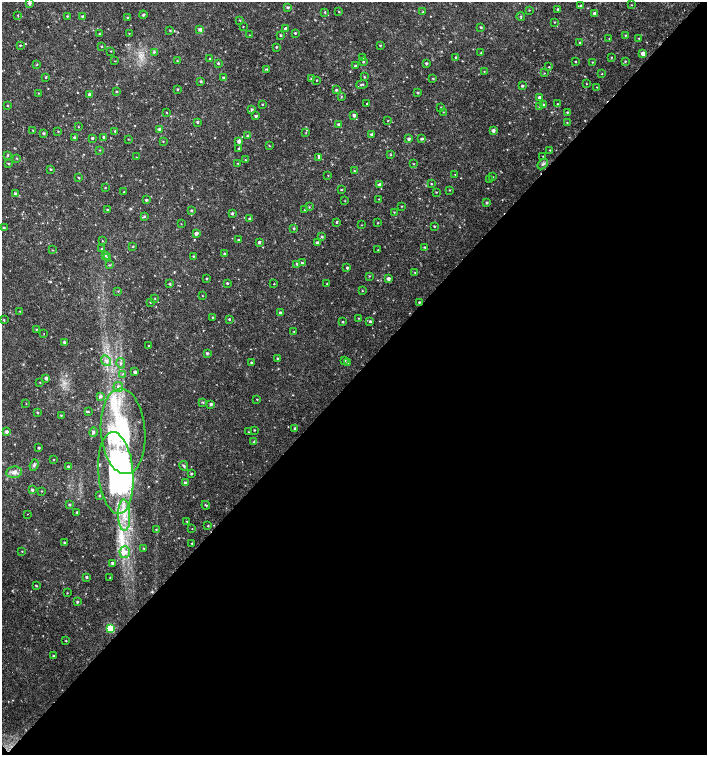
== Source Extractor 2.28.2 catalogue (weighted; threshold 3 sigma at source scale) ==
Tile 15 of 4 x 4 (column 3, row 4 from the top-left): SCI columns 3045-4453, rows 1-1506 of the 6025 x 6031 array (HDU 1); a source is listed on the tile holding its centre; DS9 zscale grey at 2 x 2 block average (1 PNG px = mean of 2 x 2 image px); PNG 709 x 757 px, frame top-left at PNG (2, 2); each listed source drawn as its Kron ellipse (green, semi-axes under 4 px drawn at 4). Shown black and unused: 50% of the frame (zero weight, under 2 of 3 exposures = <1% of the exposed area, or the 3 px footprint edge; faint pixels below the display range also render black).
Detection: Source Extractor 2.28.2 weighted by HDU 2 'WHT'; one run over the whole footprint, this tile lists its part. Background 0.0181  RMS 0.0033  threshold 0.0151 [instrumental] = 3 sigma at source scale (4.5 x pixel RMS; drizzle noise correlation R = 1.50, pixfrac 1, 0.0396/0.0396 arcsec/px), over >= 5 px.
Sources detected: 282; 2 inside a brighter object's white glare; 1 cosmic-ray / hot-pixel residue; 1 long thin detection or spike segment (spike, bleed or trail) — neither listed nor drawn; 1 coinciding with a brighter row at this scale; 6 inside a brighter listed object's ellipse — not listed separately; the other 271 listed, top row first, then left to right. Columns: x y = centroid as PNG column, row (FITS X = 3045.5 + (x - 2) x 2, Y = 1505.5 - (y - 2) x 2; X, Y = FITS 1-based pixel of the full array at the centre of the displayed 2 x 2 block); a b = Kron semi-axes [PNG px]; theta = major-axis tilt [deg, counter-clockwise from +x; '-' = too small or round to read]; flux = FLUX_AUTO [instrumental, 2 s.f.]
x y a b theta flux
29 3 3 3 - 1.7
631 5 2 2 - 0.41
581 6 3 2 - 1.4
288 7 3 3 - 1.2
558 9 3 3 - 1
529 10 2 2 - 0.35
339 11 2 2 - 0.45
325 12 3 2 - 0.56
423 12 3 2 - 0.54
595 14 3 3 - 3.5
18 15 2 2 - 0.44
143 15 4 2 - 1
67 16 3 3 - 0.64
83 16 3 3 - 1.2
521 17 4 2 - 0.63
127 18 2 2 - 0.59
240 20 3 2 - 0.47
555 22 2 2 - 0.47
243 26 2 2 - 0.34
481 27 3 3 - 0.88
200 29 3 3 - 2.2
286 29 3 2 - 2.9
170 31 3 3 - 0.59
129 33 2 2 - 0.37
295 33 2 2 - 0.8
99 34 2 2 - 0.7
249 35 2 2 - 0.3
280 35 2 2 - 0.8
625 35 2 2 - 0.5
638 38 3 2 - 0.31
609 39 2 2 - 0.29
580 43 2 2 - 0.73
20 45 3 2 - 0.47
380 45 2 2 - 0.67
101 47 2 2 - 0.52
276 47 2 2 - 0.68
111 51 2 2 - 0.41
154 52 4 3 - 1
481 53 2 2 - 0.39
643 53 3 3 - 5
456 57 3 3 - 0.75
611 57 2 2 - 0.43
362 58 3 2 - 0.36
210 59 2 2 - 0.53
115 61 3 2 - 0.33
177 61 2 2 - 0.38
575 61 2 2 - 0.55
625 61 3 2 - 0.59
363 62 3 2 - 0.61
592 62 2 2 - 0.47
218 63 3 3 - 0.81
426 63 3 3 - 1.1
37 65 3 2 - 0.42
355 66 3 3 - 1.1
549 67 2 2 - 0.52
267 69 3 3 - 0.64
484 72 2 2 - 0.42
544 73 3 2 - 0.36
602 74 2 2 - 0.37
46 77 2 2 - 0.71
223 77 3 2 - 0.83
364 77 3 2 - 0.57
433 78 3 2 - 0.63
312 79 3 3 - 0.97
316 80 2 2 - 0.39
201 81 3 3 - 1.1
362 84 6 3 14 1.1
586 84 3 2 - 0.34
522 86 3 2 - 1.1
597 87 2 2 - 0.34
177 89 3 2 - 0.63
336 90 2 2 - 0.96
116 91 3 2 - 0.55
38 93 2 2 - 0.37
418 93 3 2 - 0.64
90 94 3 3 - 2.9
341 96 3 2 - 0.49
540 97 3 3 - 2.7
367 103 2 2 - 0.88
262 104 2 2 - 0.59
557 104 3 2 - 0.55
7 105 2 2 - 0.49
543 105 3 3 - 1.4
441 107 3 3 - 0.59
539 107 3 2 - 0.54
252 110 3 3 - 1.1
167 112 3 2 - 0.37
443 112 3 2 - 0.31
567 112 2 2 - 0.68
354 115 3 3 - 1.7
256 116 2 2 - 1.2
388 120 3 2 - 0.35
197 122 2 2 - 1
567 122 3 2 - 0.43
339 125 3 3 - 1.8
78 127 2 2 - 0.34
160 129 3 3 - 1.6
33 130 2 2 - 0.61
493 130 3 3 - 2.4
115 131 2 2 - 0.61
58 132 3 2 - 0.42
43 133 3 2 - 1.1
306 133 2 2 - 0.31
372 135 2 2 - 1.5
247 136 3 2 - 0.64
74 137 3 3 - 0.92
104 137 3 2 - 1.4
92 138 2 2 - 1.2
128 139 2 2 - 0.35
409 139 3 2 - 1.5
421 139 3 2 - 0.98
163 141 2 2 - 0.45
239 141 4 3 - 2.7
269 146 3 2 - 0.42
239 149 3 2 - 0.78
99 150 3 2 - 0.41
550 150 2 2 - 0.43
8 155 3 2 - 0.61
391 155 3 2 - 0.41
543 156 3 2 - 0.44
136 157 2 2 - 0.27
17 158 2 2 - 0.59
319 158 3 3 - 0.9
245 160 3 2 - 0.54
238 163 2 2 - 0.45
9 164 3 2 - 0.73
413 164 3 2 - 0.32
543 164 6 3 43 1.3
51 169 3 2 - 0.74
354 171 2 2 - 0.55
455 174 2 2 - 0.37
328 175 2 2 - 0.34
493 177 2 2 - 0.46
79 178 3 2 - 0.7
490 180 3 2 - 0.91
431 184 2 2 - 0.58
379 185 4 3 - 1.4
105 188 2 2 - 0.42
342 190 2 2 - 0.73
449 190 2 2 - 0.45
124 192 2 2 - 0.48
436 192 2 2 - 0.41
15 194 3 2 - 1.5
379 199 3 2 - 0.34
146 200 2 2 - 0.98
345 201 2 2 - 0.33
487 202 2 2 - 1
401 206 3 2 - 0.45
309 207 3 2 - 0.42
108 210 3 2 - 0.95
191 210 3 3 - 0.94
305 210 2 2 - 0.51
394 212 2 2 - 0.41
232 213 2 2 - 1.3
144 216 3 3 - 0.74
249 219 3 3 - 1.3
336 222 2 2 - 0.73
378 223 2 2 - 0.45
181 224 2 2 - 0.28
362 225 2 2 - 0.35
434 226 2 2 - 0.72
4 228 3 2 - 1
294 228 3 2 - 0.82
196 233 3 3 - 2.5
322 236 3 3 - 0.92
238 240 3 2 - 0.7
102 241 2 2 - 0.38
259 242 3 2 - 1.4
317 243 2 2 - 1.7
133 246 3 2 - 0.5
425 247 3 2 - 0.58
102 248 2 2 - 1.1
52 250 3 2 - 0.38
378 250 2 2 - 0.5
224 254 3 3 - 1.3
105 255 3 2 - 0.99
193 256 3 3 - 0.64
108 258 3 3 - 1.1
302 263 2 2 - 0.76
297 264 3 2 - 0.96
109 265 3 2 - 0.64
347 268 3 2 - 0.95
415 273 2 2 - 0.42
369 276 3 2 - 0.45
207 279 2 2 - 0.77
388 279 3 3 - 2.5
227 283 2 2 - 0.95
170 284 3 2 - 0.94
274 284 2 2 - 0.46
327 284 2 2 - 0.33
118 291 3 2 - 0.41
362 291 2 2 - 0.44
203 296 3 2 - 0.33
155 298 3 2 - 0.31
150 302 2 2 - 0.57
419 302 2 2 - 0.61
20 311 3 2 - 0.28
280 313 3 3 - 1.5
212 317 3 2 - 0.6
358 318 2 2 - 0.42
229 319 2 2 - 0.74
4 320 3 2 - 0.68
370 321 2 2 - 1
343 322 2 2 - 0.69
36 329 3 2 - 0.51
294 331 2 2 - 0.35
44 334 2 2 - 0.27
64 342 2 2 - 1.2
149 346 2 2 - 0.69
207 353 3 3 - 1.2
278 359 3 2 - 1
345 360 3 2 - 0.87
106 361 6 3 -52 2.3
121 363 5 3 - 1.3
251 363 2 2 - 0.8
347 363 3 3 - 1.3
135 372 3 3 - 2
122 374 3 3 - 0.6
46 378 3 3 - 2.3
40 382 3 2 - 0.32
118 387 5 4 - 2.5
100 396 4 4 - 1.4
257 399 2 2 - 0.51
203 402 3 2 - 0.62
26 403 3 2 - 0.34
211 404 3 2 - 1.5
88 412 3 3 - 0.62
37 413 3 2 - 0.58
61 415 2 2 - 0.63
295 428 2 2 - 1.5
254 430 2 2 - 0.56
123 431 43 22 -85 78
6 432 3 3 - 2.1
93 432 5 3 - 1.1
248 432 2 2 - 0.39
254 442 3 2 - 0.59
39 448 2 2 - 1.1
54 460 2 2 - 0.5
34 465 6 3 68 1.5
68 466 2 2 - 0.85
184 466 5 3 - 1.1
14 472 8 5 8 3.7
116 473 41 17 -85 210
191 474 3 2 - 0.86
185 483 3 2 - 1.3
32 490 3 2 - 1.3
42 491 2 2 - 0.42
99 495 3 2 - 0.59
69 505 3 2 - 0.92
206 505 4 2 - 0.72
77 512 3 2 - 0.8
27 514 2 2 - 0.28
124 515 16 6 -89 12
187 521 3 2 - 0.53
208 526 2 2 - 0.61
192 529 2 2 - 0.28
156 530 3 2 - 0.46
64 542 2 2 - 0.73
192 543 3 2 - 0.66
144 548 3 2 - 0.48
22 551 2 2 - 0.39
125 552 6 5 - 3.9
112 563 3 2 - 1.1
87 577 3 2 - 1.1
110 578 2 2 - 0.63
36 586 2 2 - 0.65
67 593 2 2 - 0.39
77 602 3 2 - 0.95
110 628 3 3 - 37
66 641 2 2 - 0.51
54 656 2 2 - 1.3
Diffuse or blended objects may show on this block-average render without a row.